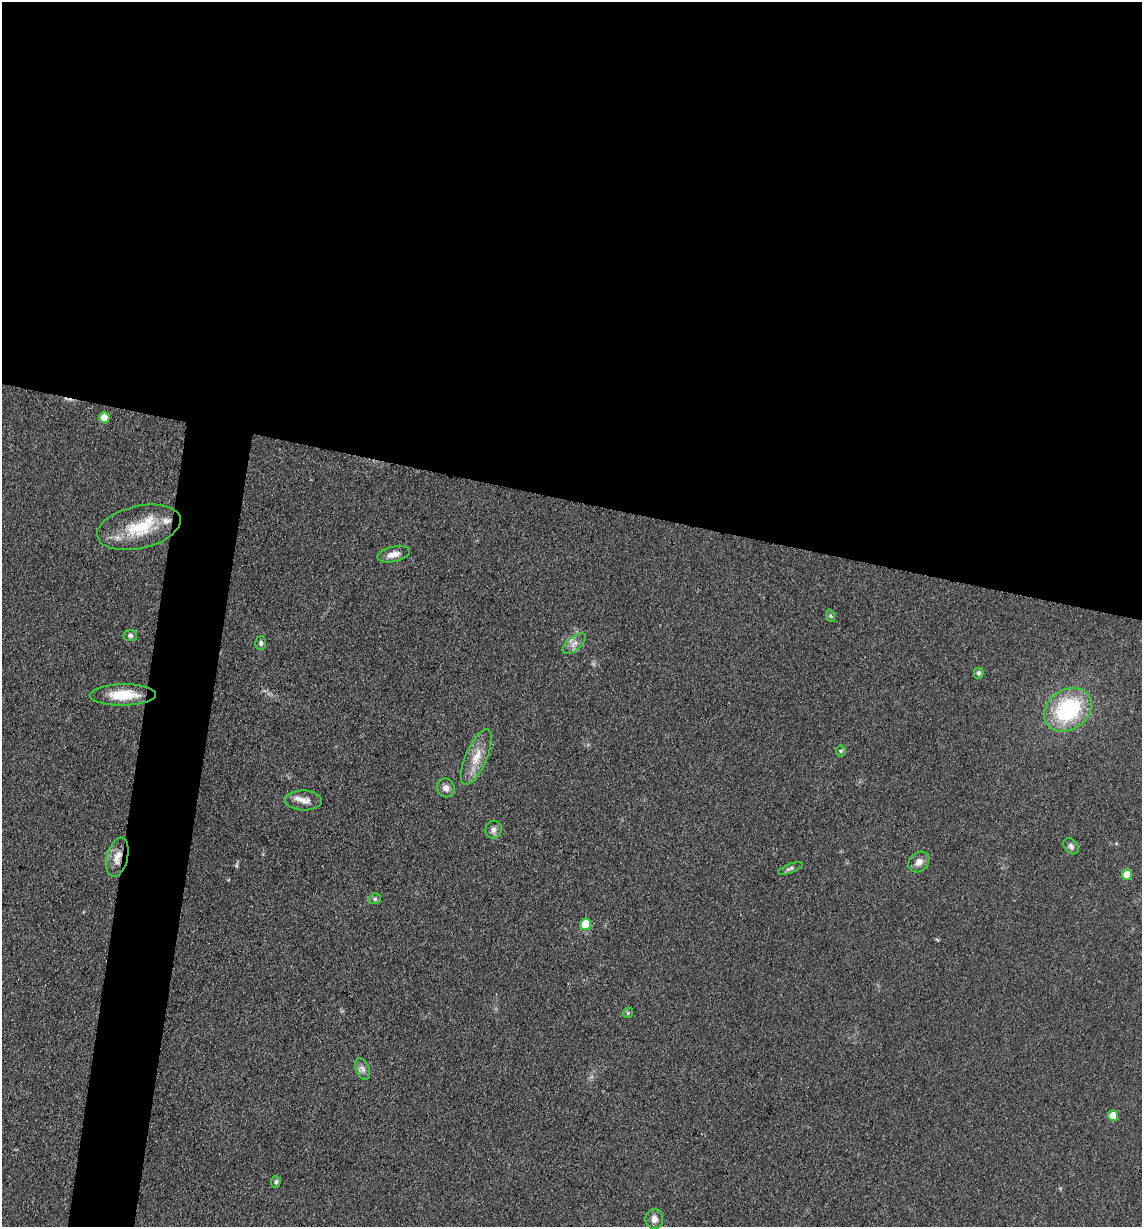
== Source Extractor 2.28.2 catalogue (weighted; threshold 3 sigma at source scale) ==
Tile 3 of 4 x 4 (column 3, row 1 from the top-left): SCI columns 2526-3665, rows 3680-4904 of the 4932 x 4909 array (HDU 1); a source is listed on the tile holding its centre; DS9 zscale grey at full resolution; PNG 1144 x 1229 px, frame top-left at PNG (2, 2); each listed source drawn as its Kron ellipse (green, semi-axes under 4 px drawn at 4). Shown black and unused: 45% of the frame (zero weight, under 3 of 4 exposures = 1% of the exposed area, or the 3 px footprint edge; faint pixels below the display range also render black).
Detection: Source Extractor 2.28.2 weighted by HDU 2 'WHT'; one run over the whole footprint, this tile lists its part. Background 0.103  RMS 0.0072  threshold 0.0324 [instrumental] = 3 sigma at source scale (4.5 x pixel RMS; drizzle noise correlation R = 1.50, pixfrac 1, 0.05/0.05 arcsec/px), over >= 5 px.
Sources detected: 29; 2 inside a brighter listed object's ellipse — not listed separately; the other 27 listed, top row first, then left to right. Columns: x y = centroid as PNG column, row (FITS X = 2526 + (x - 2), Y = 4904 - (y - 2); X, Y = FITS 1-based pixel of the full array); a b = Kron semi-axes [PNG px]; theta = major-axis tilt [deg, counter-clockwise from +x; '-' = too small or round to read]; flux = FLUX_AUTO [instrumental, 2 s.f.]
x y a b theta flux
104 418 5 5 - 16
139 527 42 21 13 36
394 554 16 7 13 6.1
831 616 6 4 -71 1.1
130 635 6 6 - 1.9
261 643 7 5 -89 1.9
574 644 14 6 39 4.2
979 673 5 4 - 1.8
123 695 33 10 1 21
1068 710 25 20 34 68
841 751 5 5 - 1.2
476 757 30 10 66 13
446 788 9 9 - 4
303 800 18 10 -2 6.9
494 830 9 8 - 3.1
1071 846 9 6 -51 2.6
117 857 20 10 75 9.4
919 862 11 9 42 4.9
790 868 13 4 21 1.9
1127 875 5 5 - 12
375 899 6 5 - 1.3
586 924 6 5 - 23
628 1013 5 4 - 1.1
363 1069 11 7 -68 3.1
1113 1115 5 5 - 13
276 1182 6 4 85 1.5
654 1219 10 9 - 4
Overlapping masked pixels (flux is a lower limit): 1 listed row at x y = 117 857